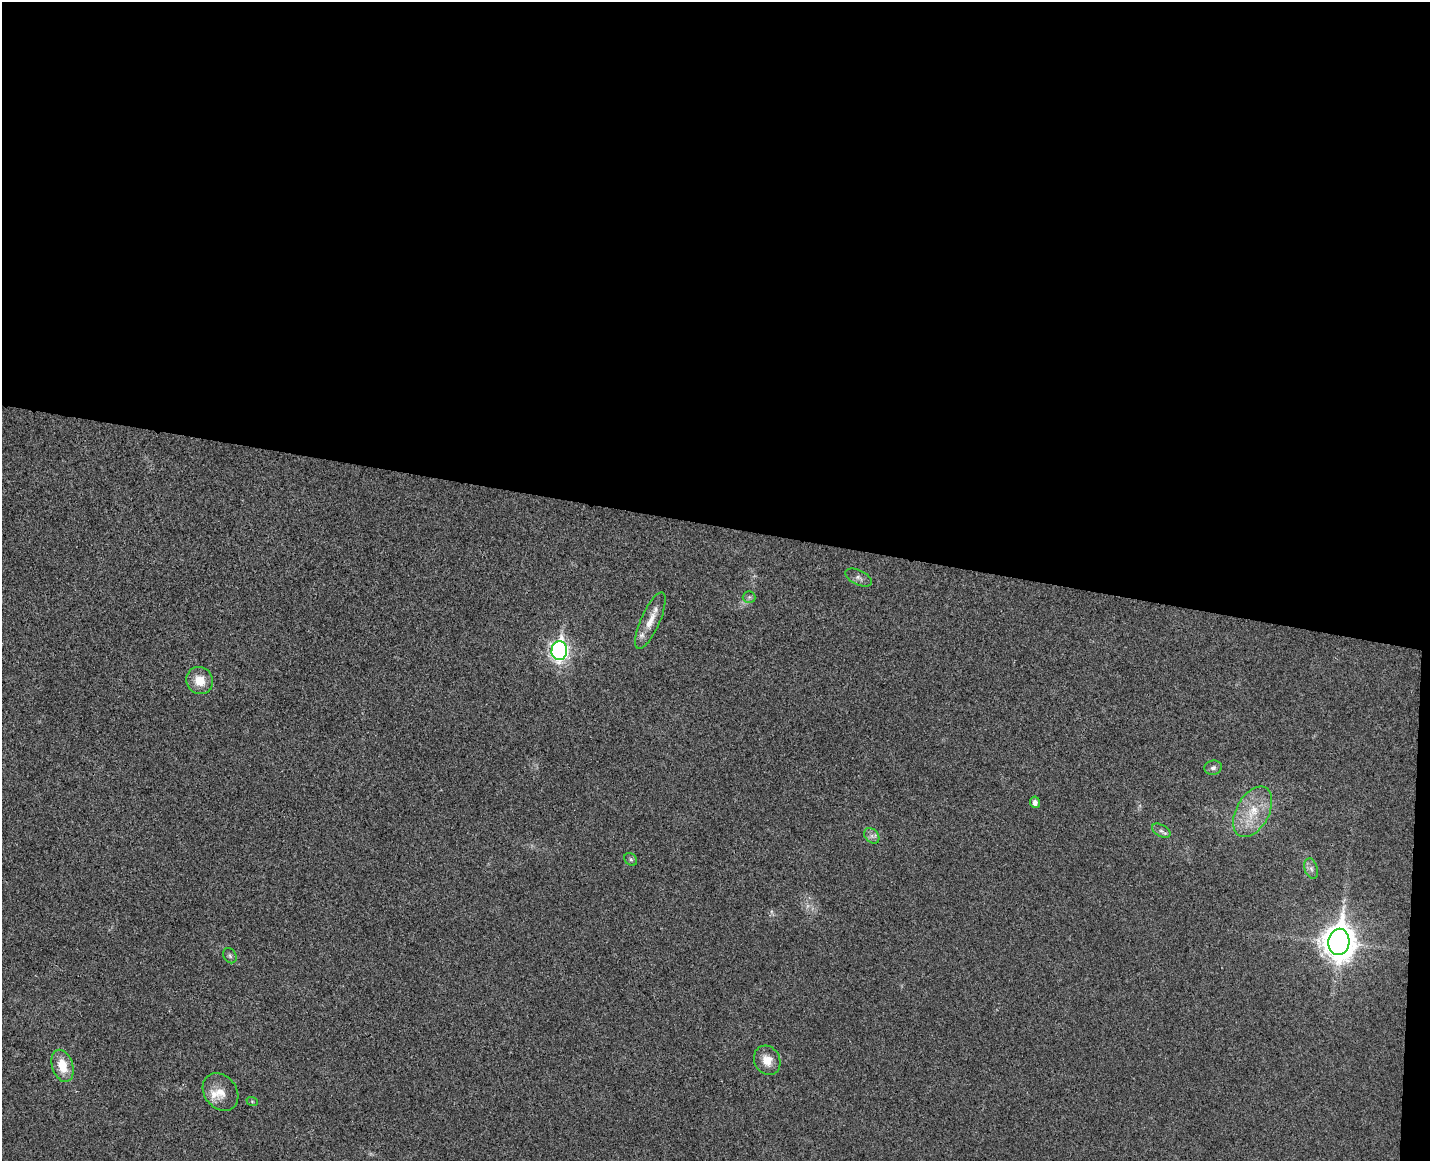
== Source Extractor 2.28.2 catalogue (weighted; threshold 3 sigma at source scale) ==
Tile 3 of 3 x 4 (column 3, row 1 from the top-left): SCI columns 3024-4451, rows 3491-4649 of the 4732 x 4672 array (HDU 1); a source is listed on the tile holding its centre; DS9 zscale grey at full resolution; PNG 1432 x 1163 px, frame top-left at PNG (2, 2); each listed source drawn as its Kron ellipse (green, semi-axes under 4 px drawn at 4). Shown black and unused: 46% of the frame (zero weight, under 3 of 4 exposures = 6% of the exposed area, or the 3 px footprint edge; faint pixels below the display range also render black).
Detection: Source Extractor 2.28.2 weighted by HDU 2 'WHT'; one run over the whole footprint, this tile lists its part. Background 0.0215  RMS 0.0063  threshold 0.0286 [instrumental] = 3 sigma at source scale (4.5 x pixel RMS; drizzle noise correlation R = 1.50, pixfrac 1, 0.05/0.05 arcsec/px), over >= 5 px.
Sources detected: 21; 1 too faint to see at this stretch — neither listed nor drawn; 2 inside a brighter listed object's ellipse — not listed separately; the other 18 listed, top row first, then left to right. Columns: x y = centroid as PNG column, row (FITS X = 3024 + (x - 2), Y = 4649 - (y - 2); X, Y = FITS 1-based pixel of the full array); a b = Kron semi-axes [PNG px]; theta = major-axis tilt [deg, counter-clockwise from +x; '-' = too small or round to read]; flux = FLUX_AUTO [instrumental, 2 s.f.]
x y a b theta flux
859 578 14 7 -26 2.9
749 597 6 6 - 1.4
650 621 30 9 66 10
559 651 9 8 - 250
200 681 14 13 - 10
1213 768 9 7 15 2.4
1035 802 5 5 - 2.9
1253 812 27 16 61 20
1161 831 10 6 -29 2.1
872 836 9 6 -47 2.4
631 859 7 5 -45 1.4
1311 869 10 6 -73 2.5
1339 942 13 10 86 1200
230 956 8 6 -59 1.5
767 1060 15 13 -63 8.5
62 1066 16 10 -73 13
221 1092 20 16 -51 9.7
252 1101 6 4 -20 0.85